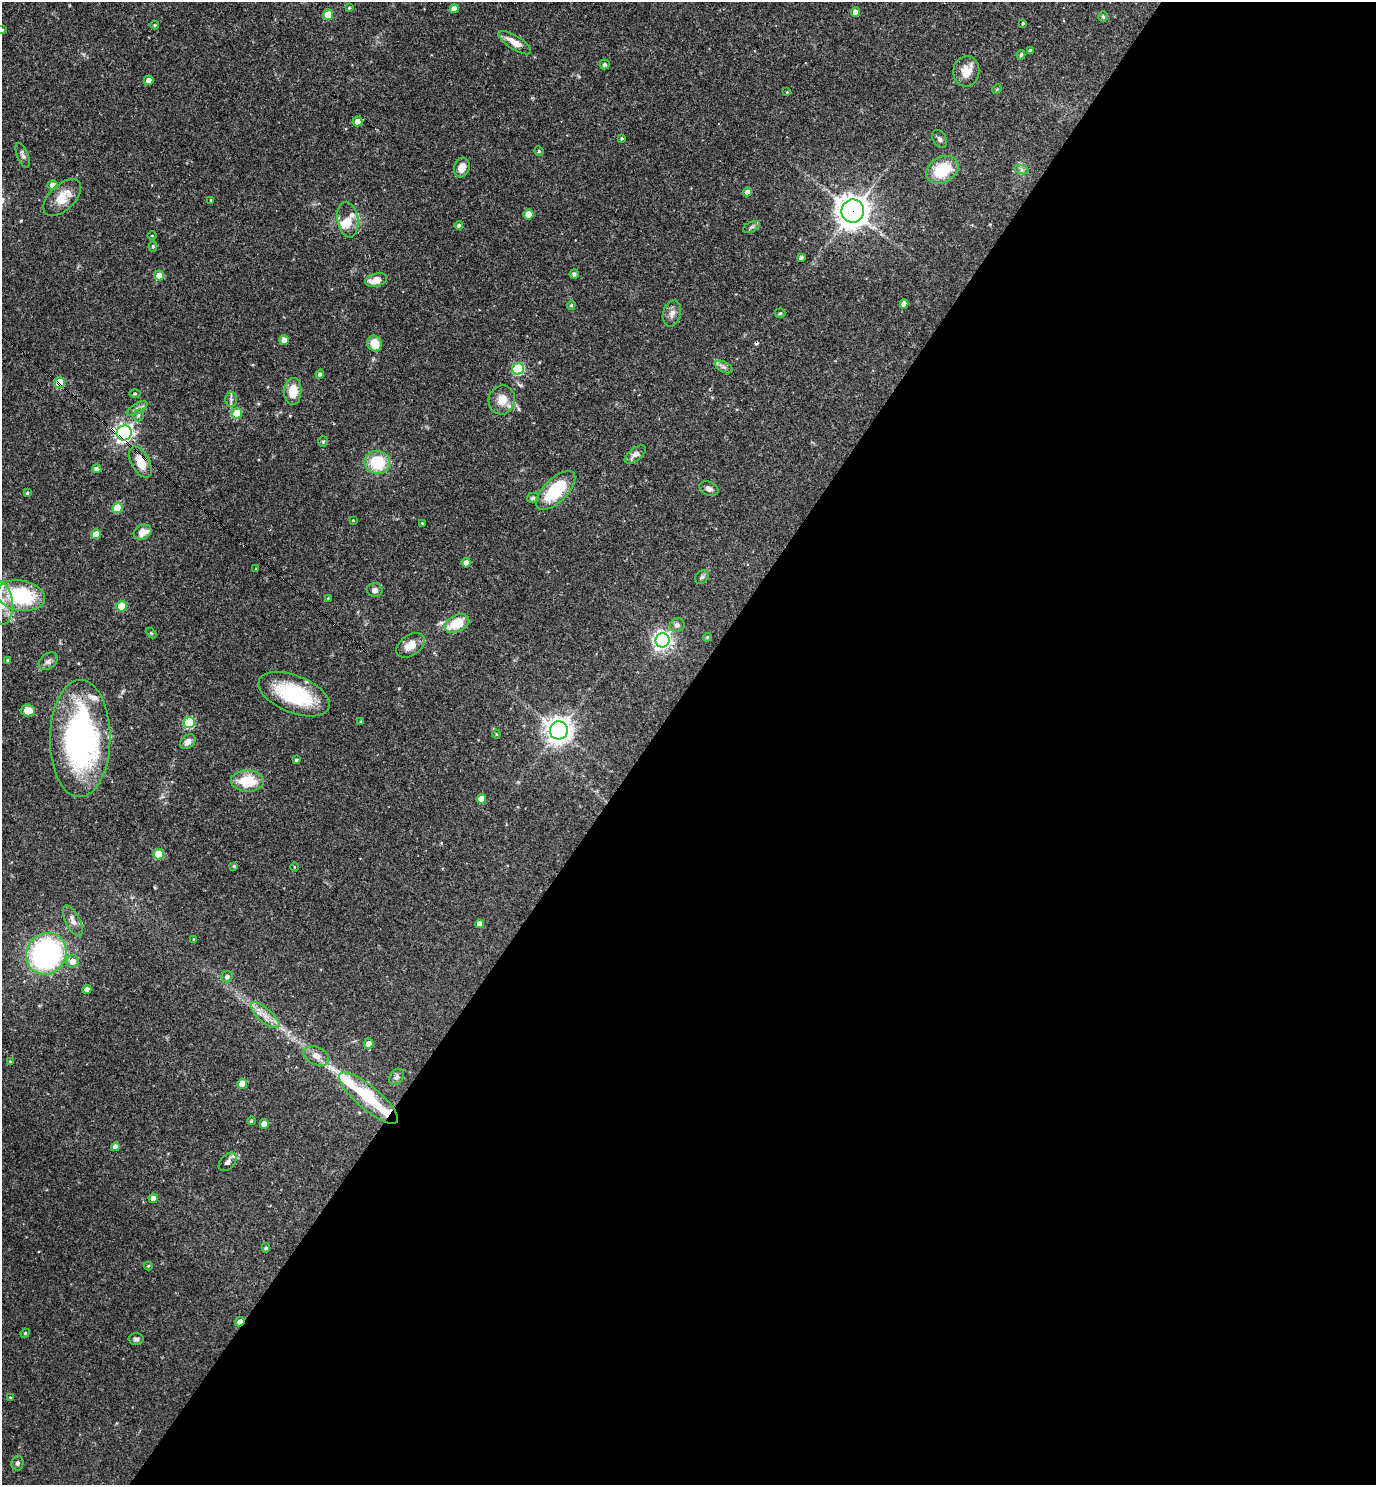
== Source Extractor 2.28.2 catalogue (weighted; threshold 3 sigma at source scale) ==
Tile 12 of 4 x 4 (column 4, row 3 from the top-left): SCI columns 4272-5645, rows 1484-2966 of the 5936 x 5932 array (HDU 1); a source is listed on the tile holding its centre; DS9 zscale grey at full resolution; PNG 1378 x 1487 px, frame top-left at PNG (2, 2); each listed source drawn as its Kron ellipse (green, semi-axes under 4 px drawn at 4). Shown black and unused: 53% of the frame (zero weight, under 3 of 4 exposures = <1% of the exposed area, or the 3 px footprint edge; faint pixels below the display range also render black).
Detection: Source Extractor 2.28.2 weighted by HDU 2 'WHT'; one run over the whole footprint, this tile lists its part. Background 0.0538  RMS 0.0032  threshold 0.0146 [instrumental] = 3 sigma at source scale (4.5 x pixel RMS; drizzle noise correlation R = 1.50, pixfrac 1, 0.05/0.05 arcsec/px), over >= 5 px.
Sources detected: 136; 1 cosmic-ray / hot-pixel residue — neither listed nor drawn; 8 inside a brighter listed object's ellipse — not listed separately; the other 127 listed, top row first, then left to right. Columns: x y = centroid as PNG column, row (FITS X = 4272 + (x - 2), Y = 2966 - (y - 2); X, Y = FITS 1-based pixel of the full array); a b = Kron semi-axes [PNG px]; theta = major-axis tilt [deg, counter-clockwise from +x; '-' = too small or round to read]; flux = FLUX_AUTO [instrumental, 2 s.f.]
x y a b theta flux
349 8 4 3 - 0.4
454 9 4 4 - 2.3
855 12 4 4 - 1.8
328 15 5 5 - 8.7
1103 17 5 4 - 0.39
1023 23 4 3 - 0.41
154 25 4 3 - 0.27
2 30 4 4 - 0.39
515 43 19 7 -33 4.1
1030 50 3 3 - 0.5
1021 55 5 3 - 0.54
605 64 5 5 - 0.73
966 71 15 13 82 4.3
149 80 5 4 - 1.9
997 89 5 4 - 0.35
787 92 4 4 - 0.29
357 121 5 5 - 2.3
622 138 3 3 - 0.34
940 139 10 6 -59 0.92
539 151 5 4 - 0.37
23 155 13 5 -67 1
462 167 10 7 73 3.2
942 170 17 13 30 12
1022 170 7 4 -19 0.71
53 185 5 4 - 1.8
748 192 4 4 - 1.7
62 198 23 12 44 6.3
211 200 3 2 - 0.27
853 211 11 11 - 430
529 214 5 5 - 5.2
348 220 18 10 -80 3.5
459 225 4 4 - 0.71
751 227 9 5 26 0.75
152 236 5 3 - 0.27
153 246 5 4 - 0.46
801 257 4 3 - 0.91
574 274 4 4 - 0.87
159 275 5 5 - 3.2
376 280 11 6 14 3.7
904 304 5 4 - 2.3
571 305 5 4 - 0.5
780 313 5 4 - 0.37
672 314 13 9 76 1.9
284 340 5 4 - 2.1
374 343 8 7 - 5.7
724 367 10 5 -27 1
518 369 6 5 - 26
320 374 4 4 - 0.79
60 383 5 5 - 8.6
293 391 13 8 87 6
135 394 6 4 0 0.4
231 399 7 6 - 0.9
502 400 14 13 - 4.3
137 409 12 5 31 1.1
237 413 5 5 - 9.3
138 415 6 5 - 0.58
124 433 8 7 - 130
323 442 5 4 - 0.41
635 455 12 6 38 1.9
140 462 17 9 -62 6.1
377 462 13 11 -7 13
97 469 4 4 - 1.3
709 489 10 6 -24 1.3
556 490 25 11 45 16
27 493 4 4 - 0.42
533 498 6 5 - 0.77
117 508 5 5 - 10
353 520 3 3 - 0.29
422 523 3 3 - 0.28
143 532 9 7 24 3.6
96 534 5 5 - 4.6
466 563 5 4 - 1.9
256 569 4 2 - 0.21
702 577 7 6 - 0.79
375 590 8 7 - 1.4
21 596 24 15 -10 24
328 598 4 4 - 0.27
2 603 21 11 -85 4.7
121 606 5 5 - 11
457 623 13 8 25 9.1
677 625 7 7 - 1
151 633 6 4 -44 0.35
707 637 5 4 - 0.41
663 640 7 7 - 140
410 645 16 10 34 4
8 660 4 3 - 0.41
48 661 10 7 40 1.4
294 694 38 18 -22 23
28 710 7 6 - 4
361 722 3 3 - 0.38
189 723 5 5 - 23
559 730 9 9 - 280
496 734 4 4 - 0.35
80 738 58 30 89 87
188 742 8 6 42 2
296 760 3 3 - 0.57
247 781 16 10 -2 9.9
481 799 5 4 - 3.6
159 854 5 5 - 12
234 866 3 3 - 0.36
294 867 5 3 - 0.27
73 921 17 7 -63 2.3
480 924 4 4 - 2.1
193 939 4 3 - 0.25
46 954 21 19 53 70
73 961 6 6 - 2.3
227 977 6 5 - 1.1
87 990 4 4 - 1.8
265 1015 18 7 -40 3.2
368 1044 5 5 - 2.4
316 1056 13 8 -27 2.7
10 1061 3 3 - 0.26
397 1077 8 6 52 1.1
242 1084 5 5 - 5.1
369 1098 37 11 -40 18
251 1121 4 4 - 0.57
264 1124 5 4 - 3.9
115 1147 4 4 - 1.6
228 1162 11 7 48 1.5
153 1198 4 4 - 2.2
266 1248 5 4 - 0.44
148 1266 4 4 - 0.35
240 1322 5 4 - 2.7
25 1333 5 4 - 0.35
136 1339 7 6 - 0.81
10 1397 3 3 - 0.23
17 1463 7 6 - 0.88
Overlapping masked pixels (flux is a lower limit): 5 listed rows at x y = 853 211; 60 383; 124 433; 140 462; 240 1322
Isophote crosses this tile's border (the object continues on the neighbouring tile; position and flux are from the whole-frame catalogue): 2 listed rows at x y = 2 30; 2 603